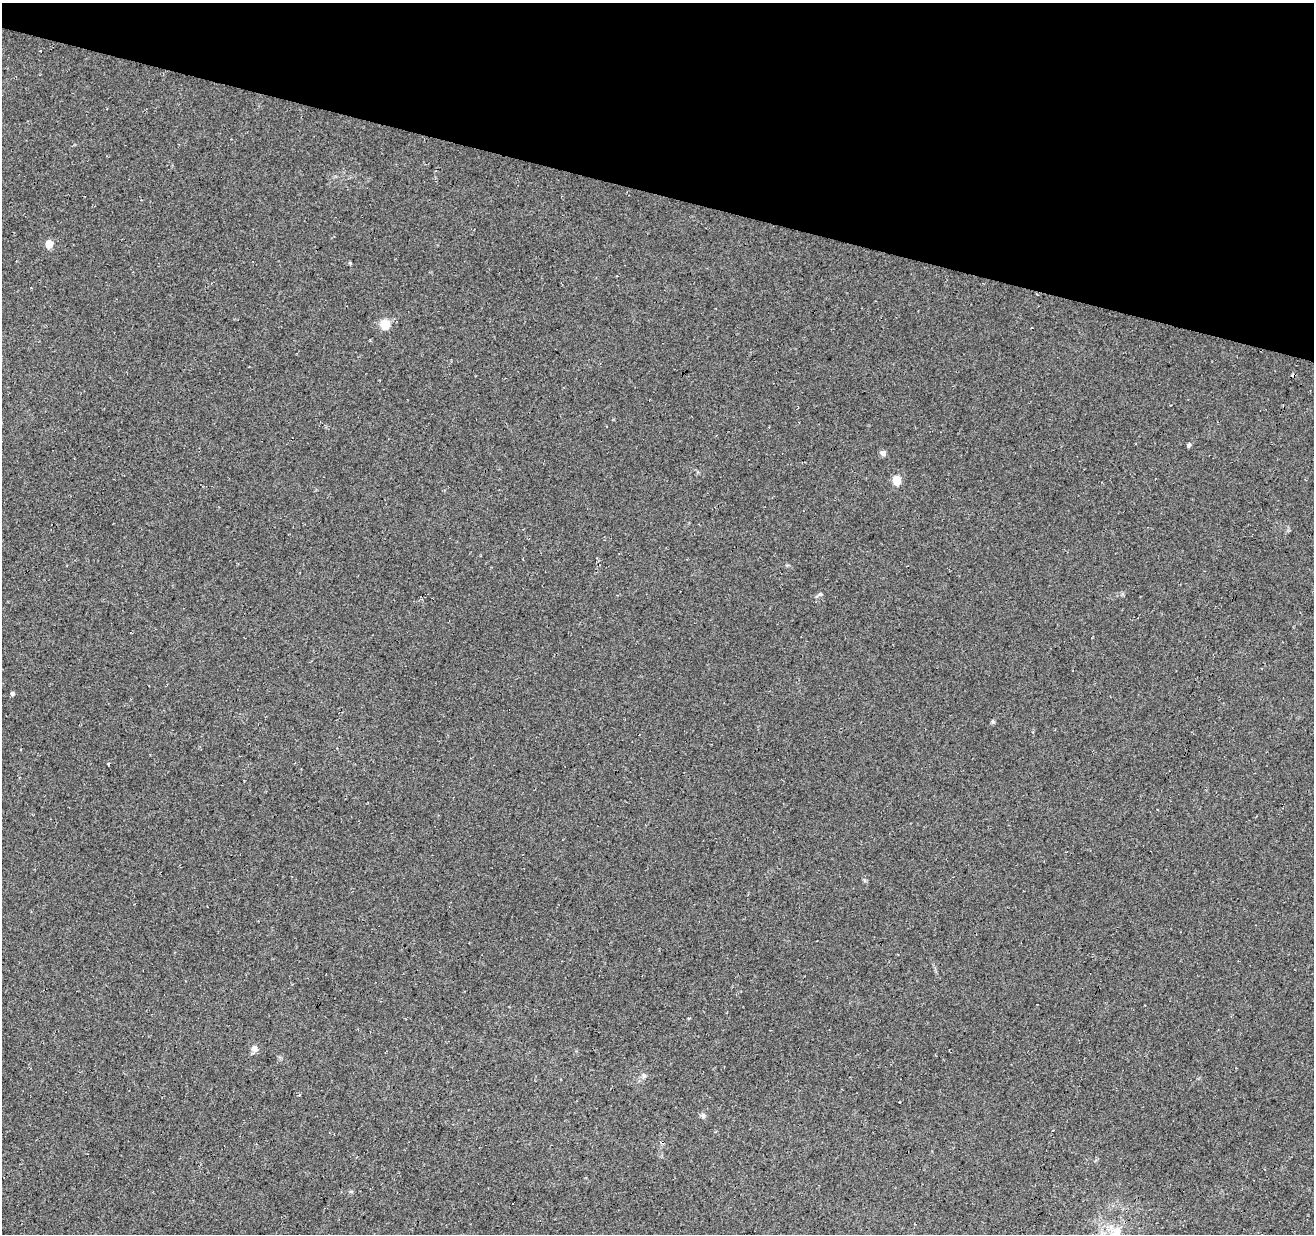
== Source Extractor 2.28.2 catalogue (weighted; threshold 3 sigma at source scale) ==
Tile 2 of 4 x 4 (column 2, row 1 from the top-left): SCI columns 1322-2633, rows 3977-5208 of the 5258 x 5429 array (HDU 1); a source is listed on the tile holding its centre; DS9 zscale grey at full resolution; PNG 1316 x 1236 px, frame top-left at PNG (2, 3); no overlay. Shown black and unused: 16% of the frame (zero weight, under 3 of 4 exposures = <1% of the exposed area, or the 3 px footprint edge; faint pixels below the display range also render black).
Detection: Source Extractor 2.28.2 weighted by HDU 2 'WHT'; one run over the whole footprint, this tile lists its part. Background 0.0339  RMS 0.0092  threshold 0.0414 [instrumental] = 3 sigma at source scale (4.5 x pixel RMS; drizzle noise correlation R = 1.50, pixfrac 1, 0.0396/0.0396 arcsec/px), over >= 5 px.
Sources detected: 13; all 13 listed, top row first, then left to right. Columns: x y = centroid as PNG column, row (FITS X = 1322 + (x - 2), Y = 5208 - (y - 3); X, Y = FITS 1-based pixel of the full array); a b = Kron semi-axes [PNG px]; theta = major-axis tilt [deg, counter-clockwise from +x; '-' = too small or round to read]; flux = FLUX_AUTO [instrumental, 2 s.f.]
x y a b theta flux
49 244 5 5 - 19
350 263 5 4 - 1
385 324 6 5 - 42
1189 445 5 4 - 1.7
883 453 5 4 - 5.8
897 480 5 5 - 33
820 594 5 5 - 1.3
12 693 5 4 - 2.1
993 721 6 5 - 1.3
255 1049 8 8 - 4.4
643 1076 7 4 71 1.7
703 1116 8 5 -70 2
1117 1231 21 12 76 16
Isophote crosses this tile's border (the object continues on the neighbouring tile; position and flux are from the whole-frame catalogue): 1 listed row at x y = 1117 1231